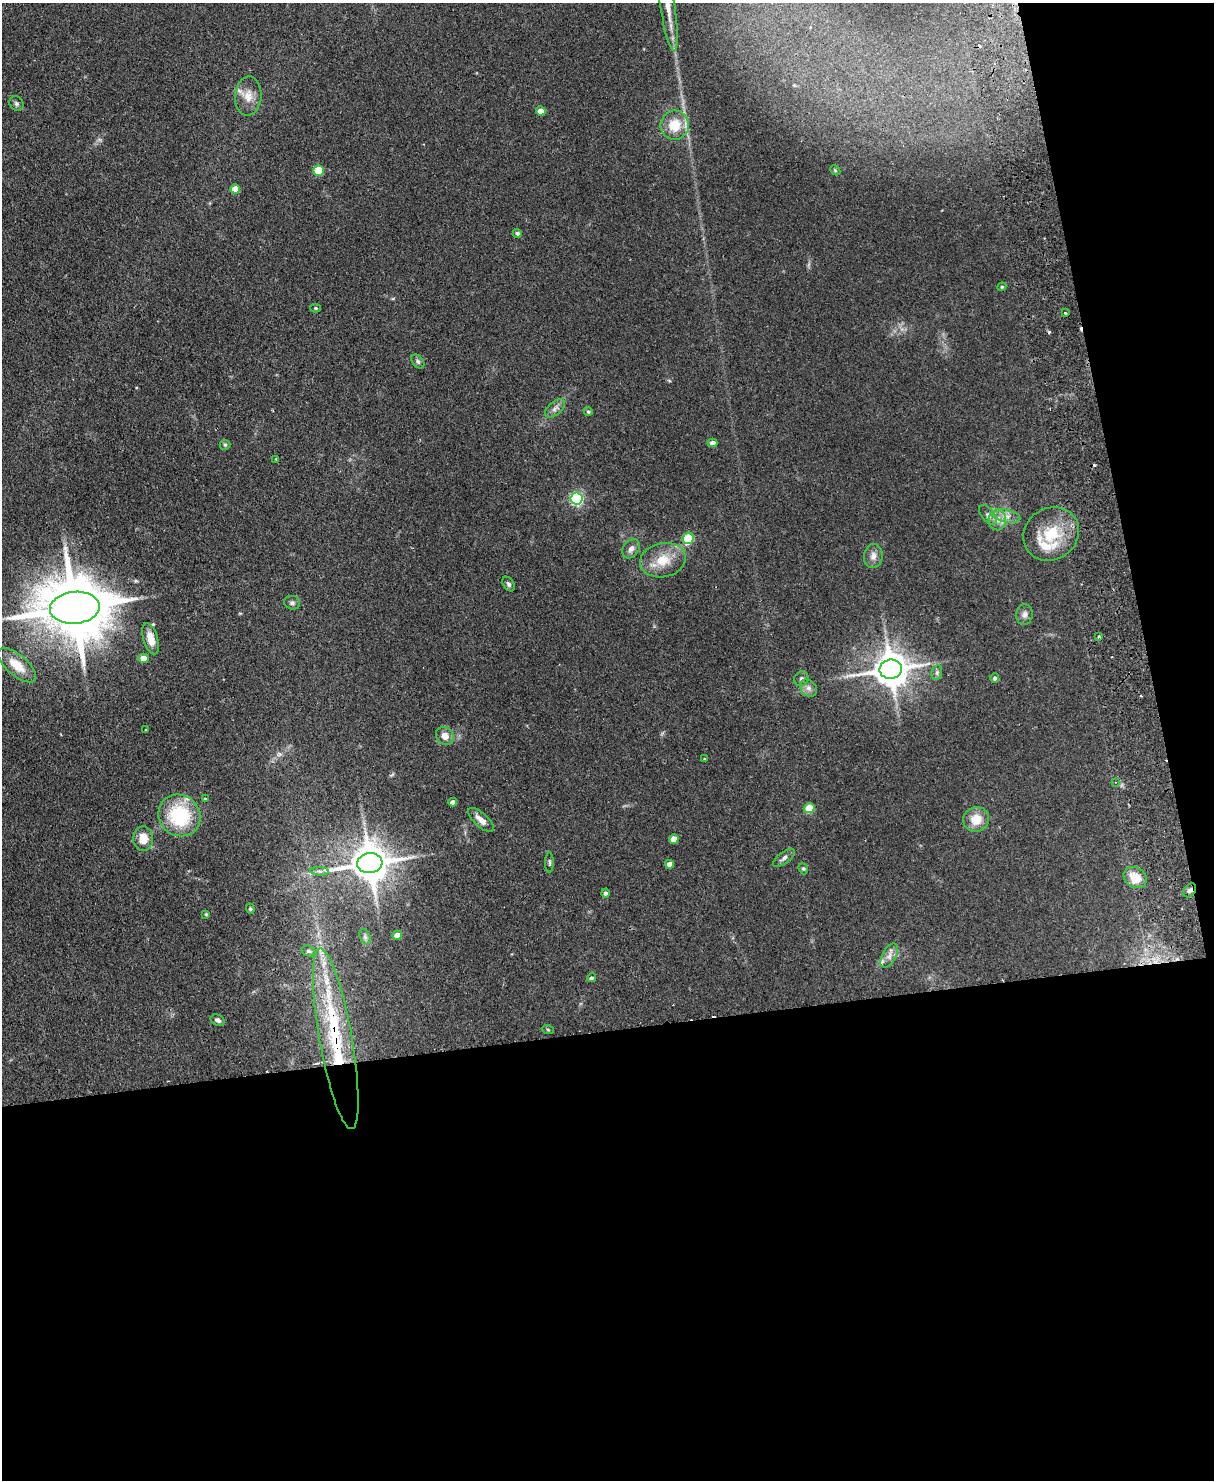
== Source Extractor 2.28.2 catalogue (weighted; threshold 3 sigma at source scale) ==
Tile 12 of 4 x 3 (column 4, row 3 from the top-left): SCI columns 3696-4907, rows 153-1630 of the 4965 x 4852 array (HDU 1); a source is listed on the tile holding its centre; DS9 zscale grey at full resolution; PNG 1216 x 1482 px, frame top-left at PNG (2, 3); each listed source drawn as its Kron ellipse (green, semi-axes under 4 px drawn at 4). Shown black and unused: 36% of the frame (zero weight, under 2 of 3 exposures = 3% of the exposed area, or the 3 px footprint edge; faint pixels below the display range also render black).
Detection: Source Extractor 2.28.2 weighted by HDU 2 'WHT'; one run over the whole footprint, this tile lists its part. Background 0.144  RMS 0.0069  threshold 0.0309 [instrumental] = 3 sigma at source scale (4.5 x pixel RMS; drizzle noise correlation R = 1.50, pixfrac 1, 0.05/0.05 arcsec/px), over >= 5 px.
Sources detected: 82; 6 cosmic-ray / hot-pixel residue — neither listed nor drawn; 5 inside a brighter listed object's ellipse — not listed separately; the other 71 listed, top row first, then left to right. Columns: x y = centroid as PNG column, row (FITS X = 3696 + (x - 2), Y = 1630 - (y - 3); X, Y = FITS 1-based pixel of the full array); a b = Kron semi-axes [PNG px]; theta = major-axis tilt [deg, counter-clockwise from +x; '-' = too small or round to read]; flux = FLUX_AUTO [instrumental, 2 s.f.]
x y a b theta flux
668 6 45 7 -81 14
248 96 20 13 85 8.9
16 103 8 6 -46 1.6
541 111 5 4 - 6.7
675 125 14 14 - 16
835 170 6 4 -46 0.77
319 171 5 5 - 27
235 189 5 4 - 10
517 233 4 4 - 1.5
1002 287 4 4 - 0.72
316 308 5 4 - 0.88
1065 313 3 2 - 0.77
418 361 8 5 -50 1.4
555 408 12 6 38 2.9
588 411 4 3 - 0.93
712 443 5 4 - 3.9
225 445 5 5 - 0.88
276 459 4 4 - 0.54
577 498 6 6 - 110
988 515 12 6 -50 2.6
1006 516 14 6 -13 4.6
997 520 10 8 -88 4.7
1051 534 29 26 35 27
688 538 6 5 - 34
631 549 10 8 52 3.5
873 556 12 9 81 4.3
663 560 23 17 11 16
509 584 8 5 -58 1.5
292 603 8 6 -16 1.9
75 608 25 16 5 5800
1024 614 10 8 84 3
1098 636 3 3 - 1.3
151 639 16 7 -73 8.3
143 658 5 4 - 8.1
17 665 23 10 -40 13
891 669 11 9 10 1500
937 672 7 5 80 1.6
995 678 4 4 - 1.5
801 679 7 6 - 1.6
808 688 9 7 -50 2.9
146 730 3 3 - 0.82
445 736 9 8 - 5.3
704 759 3 3 - 0.84
1115 782 3 2 - 0.49
205 799 3 3 - 0.91
453 802 4 4 - 3.1
809 808 5 5 - 22
179 815 22 20 -40 45
976 819 13 12 - 11
481 820 16 6 -42 4.9
143 839 12 10 88 9.7
674 839 5 5 - 7.6
784 858 13 6 36 2.6
549 862 10 3 -90 1.1
370 863 13 10 7 1900
670 864 4 4 - 4.6
803 869 6 4 -68 0.93
320 871 9 3 -5 1.8
1135 877 12 10 -34 11
1190 890 8 5 53 2.3
605 893 4 4 - 1.8
250 909 5 4 - 0.85
206 914 4 3 - 0.83
397 935 5 4 - 8.1
365 937 8 5 -66 1.5
308 951 7 5 -15 1.3
889 956 13 7 62 4.3
591 978 4 4 - 1.1
218 1020 7 5 -27 2
548 1030 6 4 -20 0.74
336 1039 92 16 -80 71
Overlapping masked pixels (flux is a lower limit): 2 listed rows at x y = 1190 890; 336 1039
Isophote crosses this tile's border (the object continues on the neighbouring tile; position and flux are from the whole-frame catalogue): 1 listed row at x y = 668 6